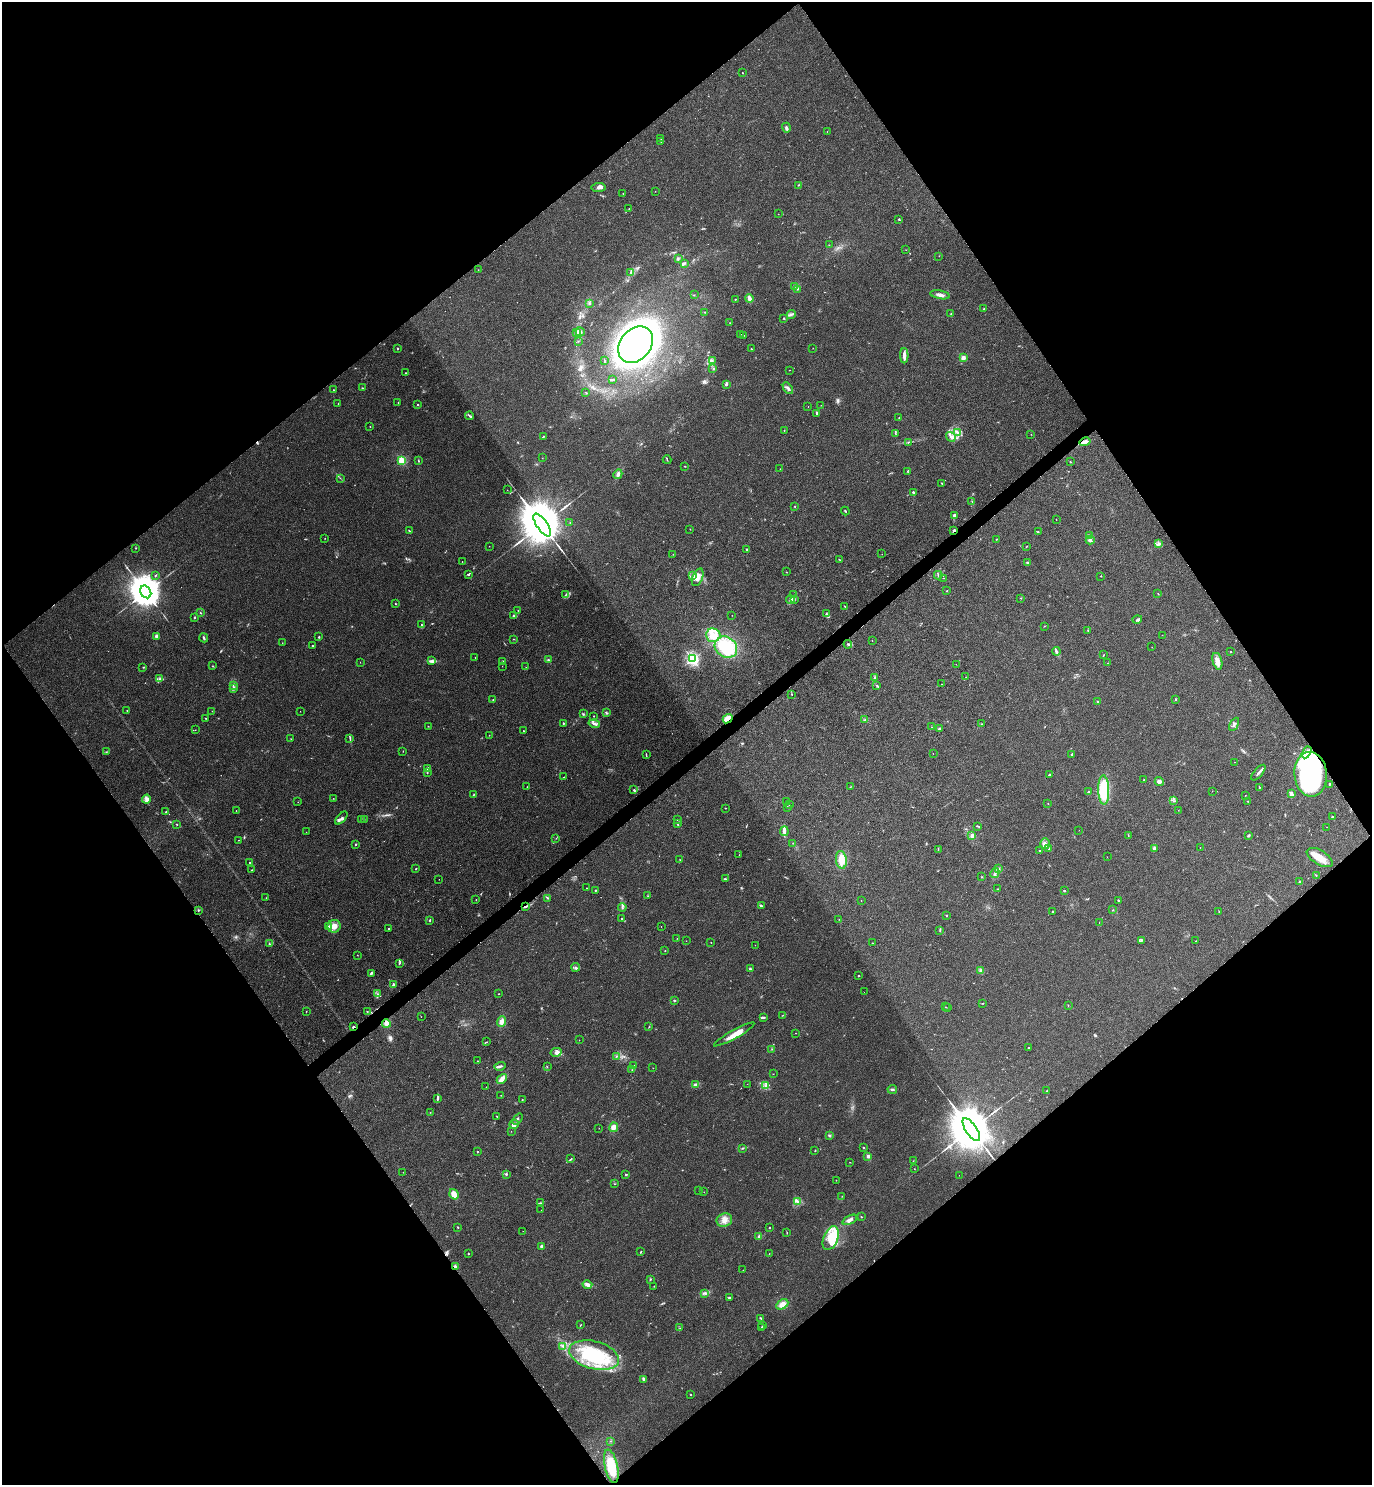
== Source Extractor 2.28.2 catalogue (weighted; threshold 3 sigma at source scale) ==
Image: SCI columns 172-5648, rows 9-5940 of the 5947 x 5950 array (HDU 1 of 3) = the unmasked area's bounding box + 8 px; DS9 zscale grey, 4 x 4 block average (1 PNG px = mean of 4 x 4 image px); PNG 1374 x 1487 px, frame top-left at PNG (2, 2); each listed source drawn as its Kron ellipse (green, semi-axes under 4 px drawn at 4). Shown black and unused: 50% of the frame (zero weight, under 3 of 4 exposures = <1% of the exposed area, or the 3 px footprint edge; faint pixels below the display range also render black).
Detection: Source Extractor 2.28.2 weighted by HDU 2 'WHT'. Background 0.0531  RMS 0.0053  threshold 0.0238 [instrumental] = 3 sigma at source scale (4.5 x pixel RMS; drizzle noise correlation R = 1.50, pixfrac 1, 0.05/0.05 arcsec/px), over >= 5 px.
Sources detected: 520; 11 too faint to see at this stretch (4 x 4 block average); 11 inside a brighter object's white glare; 7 cosmic-ray / hot-pixel residue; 6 long thin detections or spike segments (spike, bleed or trail) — neither listed nor drawn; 24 coinciding with a brighter row at this scale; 36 inside a brighter listed object's ellipse — not listed separately; the other 425 listed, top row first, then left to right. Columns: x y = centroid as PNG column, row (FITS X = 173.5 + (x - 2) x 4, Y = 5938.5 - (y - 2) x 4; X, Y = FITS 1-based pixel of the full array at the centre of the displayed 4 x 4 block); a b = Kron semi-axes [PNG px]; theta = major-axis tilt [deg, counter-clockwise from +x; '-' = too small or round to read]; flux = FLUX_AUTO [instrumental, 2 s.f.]
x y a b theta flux
743 73 2 2 - 1.2
786 128 5 2 - 7.4
827 132 2 2 - 0.97
661 139 2 2 - 0.84
661 141 2 2 - 1.6
798 185 2 2 - 1.6
598 187 7 3 6 9.4
655 191 2 2 - 0.58
623 193 2 2 - 1.5
629 208 2 2 - 0.78
778 214 2 2 - 0.81
899 219 2 2 - 2.6
829 245 2 2 - 0.72
906 250 2 2 - 0.77
939 256 2 2 - 0.77
678 259 2 2 - 1.9
684 263 3 2 - 3.6
478 270 2 2 - 1
631 272 3 3 - 5
794 286 2 2 - 2.5
798 289 2 2 - 1.3
694 295 2 2 - 0.96
940 295 10 3 -10 13
735 299 2 2 - 1.5
749 299 4 3 - 15
589 303 2 2 - 2.9
983 309 2 2 - 2.4
705 312 2 2 - 1.2
951 314 2 2 - 1.6
791 315 4 2 - 6.1
784 318 2 2 - 2.8
730 323 2 2 - 0.79
580 332 5 3 - 7.3
577 333 3 2 - 4
741 334 2 2 - 0.76
743 335 2 2 - 2
578 341 2 2 - 1.2
636 345 20 15 49 1500
397 348 2 2 - 2
813 348 2 2 - 0.68
751 349 2 2 - 7.8
904 356 7 3 -88 13
963 357 2 2 - 79
604 361 3 2 - 3.8
712 361 3 2 - 2.2
713 369 2 2 - 1.5
790 370 2 2 - 0.99
406 373 2 2 - 1.4
613 380 3 2 - 4.2
726 384 3 2 - 5.4
362 388 2 2 - 2.4
788 388 6 3 -57 8.2
334 390 2 2 - 1.3
585 392 2 2 - 0.85
398 402 2 2 - 1
338 403 2 2 - 1.2
418 404 2 2 - 1.8
821 405 2 2 - 0.73
808 407 2 2 - 0.62
817 413 3 2 - 3.6
469 416 4 2 - 3.4
899 417 2 2 - 1.2
370 427 2 2 - 1.4
784 430 2 2 - 1.5
958 433 3 2 - 6.2
895 434 2 2 - 1.1
1031 434 2 2 - 1.1
543 437 2 2 - 2.1
951 437 5 4 - 10
908 442 3 2 - 2.6
1085 442 5 2 - 19
542 458 2 2 - 0.72
401 460 2 2 - 230
667 460 4 2 - 2.5
418 461 2 2 - 2.9
1070 462 3 2 - 1.4
684 466 2 2 - 0.9
780 469 2 2 - 0.93
907 471 2 2 - 1.2
618 474 5 3 - 8.2
340 478 2 2 - 0.76
942 483 3 2 - 1.6
507 490 2 2 - 0.84
914 493 3 2 - 3.5
972 502 2 2 - 1.9
795 506 2 2 - 1.7
845 511 4 2 - 2.7
954 515 3 2 - 6.8
1056 520 2 2 - 0.94
570 523 2 2 - 1.8
542 525 13 5 -55 37000
690 529 2 2 - 1.3
954 530 4 2 - 4.3
409 531 3 2 - 2.3
1038 532 2 2 - 1.7
1089 536 4 3 - 6.3
325 538 2 2 - 0.96
996 539 2 2 - 1.5
1090 540 4 3 - 7
1159 544 4 3 - 7.4
489 546 2 2 - 0.68
1026 546 2 2 - 0.85
136 548 3 2 - 1.5
747 549 2 2 - 2.6
673 554 2 2 - 0.78
882 554 2 2 - 0.79
839 559 2 2 - 1.8
462 561 2 2 - 2.2
1027 563 3 2 - 4
786 572 2 2 - 0.66
468 575 2 2 - 3
938 575 4 2 - 3.9
155 576 2 2 - 2.2
693 576 3 2 - 4
1101 576 2 2 - 4.2
698 577 9 5 68 21
943 578 2 2 - 0.94
947 591 2 2 - 3.2
146 592 7 5 -57 13000
1158 594 2 2 - 1.3
565 595 2 2 - 1.3
793 595 2 2 - 0.75
1021 598 2 2 - 1.6
790 599 4 3 - 6.3
794 600 2 2 - 1.3
395 604 2 2 - 1.8
845 606 3 2 - 1.7
518 610 2 2 - 1.4
201 613 2 2 - 1.5
826 614 3 2 - 4
732 615 2 2 - 0.68
513 616 2 2 - 2.3
195 617 2 2 - 3.7
1137 619 5 3 - 5.6
422 625 2 2 - 2.8
1044 626 2 2 - 1.6
1088 630 2 2 - 1.8
713 635 7 7 - 31
1162 635 2 2 - 0.61
156 636 3 3 - 7.1
319 637 2 2 - 8.1
204 638 4 2 - 6.1
513 639 2 2 - 1
872 641 2 2 - 1
282 643 2 2 - 0.74
848 644 4 2 - 4.6
312 646 2 2 - 4.7
726 647 12 10 -36 140
1152 647 2 2 - 0.77
1056 651 4 2 - 5.2
1230 652 2 2 - 2
1103 655 2 2 - 1.4
475 657 2 2 - 0.88
692 659 2 2 - 580
548 660 2 2 - 3.4
432 661 3 2 - 5
502 661 2 2 - 5.9
1217 661 8 4 -75 23
360 662 2 2 - 0.61
1108 663 2 2 - 1
956 664 2 2 - 0.56
212 666 2 2 - 1.3
502 666 2 2 - 0.51
143 667 2 2 - 1.7
526 667 2 2 - 0.9
966 677 2 2 - 1
874 678 4 2 - 4.7
159 679 3 2 - 3.9
942 684 2 2 - 0.87
233 685 2 2 - 1.4
877 686 3 2 - 3.5
234 689 4 2 - 4.2
792 694 2 2 - 1.3
1175 699 2 2 - 2.3
493 700 3 2 - 2.2
1098 702 2 2 - 2.7
127 710 2 2 - 1.3
212 711 2 2 - 0.75
300 711 2 2 - 0.56
606 712 3 2 - 2.6
583 714 3 2 - 2.8
594 716 2 2 - 2.2
206 718 2 2 - 1.2
728 719 5 3 - 39
865 720 4 2 - 3.4
563 723 3 2 - 2.1
594 724 5 2 - 8.5
981 724 3 2 - 1.5
1234 724 7 3 59 6.4
428 726 2 2 - 1
932 727 2 2 - 1.2
939 729 2 2 - 17
195 730 2 2 - 0.66
524 731 2 2 - 1.3
489 735 2 2 - 1.9
291 739 2 2 - 1.2
350 739 4 2 - 3.4
403 751 2 2 - 0.73
106 752 2 2 - 1.5
1307 752 6 4 60 16
933 753 2 2 - 0.56
646 754 4 2 - 2.2
1072 754 2 2 - 3.1
1235 762 2 2 - 0.64
428 768 3 2 - 6.1
427 773 4 2 - 2.3
1258 773 9 2 49 10
1311 774 22 16 -85 460
1049 775 2 2 - 14
564 777 2 2 - 1.3
1144 780 2 2 - 1.2
1159 782 4 4 - 13
1330 784 2 2 - 2.1
527 787 2 2 - 0.93
850 787 2 2 - 0.75
1259 787 2 2 - 2.2
634 790 2 2 - 1.9
1104 790 15 5 -89 160
1212 791 2 2 - 0.7
1088 792 3 2 - 2
1291 794 3 3 - 15
473 795 3 2 - 2
1245 795 2 2 - 0.76
333 798 2 2 - 0.95
146 799 4 3 - 9.8
786 801 2 2 - 0.65
1173 801 2 2 - 1.1
1248 801 2 2 - 1.4
298 802 2 2 - 0.81
1048 803 2 2 - 1.4
789 804 2 2 - 2.6
788 807 2 2 - 3.1
725 808 2 2 - 1.4
1178 810 2 2 - 0.67
236 811 2 2 - 1.8
166 812 2 2 - 1.1
1333 816 2 2 - 1.8
341 818 8 3 48 9
361 819 2 2 - 0.87
364 819 2 2 - 1.2
677 819 2 2 - 2.2
177 824 2 2 - 3.7
677 824 2 2 - 3.7
978 826 3 2 - 2.5
1327 827 2 2 - 0.53
1079 830 2 2 - 0.42
784 831 5 4 - 7.6
306 832 2 2 - 0.9
1128 835 3 2 - 2.1
1248 835 3 2 - 3.6
972 836 4 3 - 9.3
556 838 2 2 - 0.76
238 840 2 2 - 1.1
793 843 2 2 - 0.97
1045 844 5 4 - 12
355 845 2 2 - 3.5
1200 847 2 2 - 1.1
1154 848 3 3 - 5.4
1049 849 3 2 - 2
938 850 2 2 - 1.6
1039 851 2 2 - 5.5
739 855 2 2 - 0.69
1107 857 2 2 - 0.61
1320 858 14 7 -31 40
680 860 3 2 - 1.6
841 860 9 5 -82 42
250 862 2 2 - 1.9
416 869 2 2 - 2.1
999 869 4 2 - 3.8
252 870 2 2 - 1.6
995 873 5 2 - 6.6
1316 876 2 2 - 0.91
982 877 2 2 - 1.3
439 879 2 2 - 0.67
725 879 3 2 - 2.3
1300 882 2 2 - 1.9
586 888 2 2 - 1.7
997 889 2 2 - 2.1
595 890 2 2 - 1.9
1064 891 2 2 - 10
648 896 2 2 - 1
266 898 2 2 - 0.84
548 898 2 2 - 2.1
476 899 2 2 - 1.1
1118 900 2 2 - 8.9
861 901 2 2 - 0.81
526 906 4 2 - 4.9
761 906 3 2 - 2.9
622 907 4 2 - 5
198 910 2 2 - 2.2
1113 910 2 2 - 1.2
1219 911 2 2 - 0.73
1053 912 2 2 - 10
947 915 2 2 - 1.8
622 918 2 2 - 1.5
839 919 2 2 - 1.1
430 920 2 2 - 3
1099 922 2 2 - 0.93
328 926 2 2 - 29
334 926 6 6 - 29
661 926 2 2 - 0.7
389 929 2 2 - 2
940 931 2 2 - 1.2
677 938 2 2 - 0.83
1142 940 2 2 - 1.2
686 941 2 2 - 0.49
1196 941 3 2 - 0.73
711 942 2 2 - 2.3
872 943 2 2 - 2.4
269 944 3 2 - 2
755 945 2 2 - 0.6
665 951 2 2 - 1.2
357 955 2 2 - 0.79
399 963 3 2 - 2.7
576 967 4 2 - 5.1
750 969 3 3 - 3.5
980 971 3 2 - 3.4
371 973 3 2 - 5.4
858 976 2 2 - 2.4
393 985 3 2 - 9.5
864 992 2 2 - 0.33
377 994 2 2 - 1.6
498 994 2 2 - 1
674 1000 4 2 - 2
982 1003 2 2 - 1.8
1068 1005 2 2 - 1.4
946 1007 2 2 - 1.4
948 1008 2 2 - 0.68
306 1011 2 2 - 0.88
367 1011 2 2 - 1.4
782 1015 2 2 - 1
421 1017 2 2 - 0.72
764 1017 3 2 - 4.6
501 1021 5 3 - 16
386 1023 4 4 - 13
353 1027 2 2 - 6.1
649 1027 2 2 - 1.5
795 1033 2 2 - 1.2
734 1034 23 3 29 34
579 1040 2 2 - 0.68
486 1042 2 2 - 1.3
1028 1048 2 2 - 1.6
772 1049 2 2 - 1.6
556 1052 6 4 13 9.9
616 1056 2 2 - 2.1
477 1061 2 2 - 0.87
634 1065 2 2 - 1.9
500 1066 6 2 16 6.3
547 1067 2 2 - 0.84
653 1068 2 2 - 0.84
632 1070 2 2 - 1.3
773 1074 2 2 - 0.85
502 1079 6 3 46 19
747 1084 2 2 - 0.69
696 1085 4 3 - 8
766 1085 3 2 - 6.1
486 1087 2 2 - 0.72
892 1089 5 2 - 4.1
1046 1091 2 2 - 1.1
501 1095 2 2 - 1.4
438 1098 4 2 - 5.8
522 1100 2 2 - 1.8
430 1112 2 2 - 1.1
497 1116 2 2 - 0.96
517 1119 6 2 51 4.9
514 1124 5 3 - 9
614 1127 5 4 - 19
599 1128 2 2 - 0.71
971 1130 13 5 -56 35000
511 1131 2 2 - 0.67
829 1135 3 2 - 3.2
864 1147 2 2 - 1.7
742 1148 3 2 - 2.3
815 1150 2 2 - 1.5
477 1151 2 2 - 1.4
868 1156 2 2 - 40
571 1159 3 2 - 3.2
913 1161 2 2 - 0.67
850 1162 2 2 - 1.3
914 1169 2 2 - 0.97
403 1172 2 2 - 0.85
506 1174 3 2 - 4.9
626 1174 2 2 - 3.1
959 1175 2 2 - 0.73
836 1180 2 2 - 1.2
615 1184 2 2 - 1.2
699 1191 2 2 - 0.51
704 1192 2 2 - 0.57
454 1194 5 4 - 27
842 1196 2 2 - 1.2
797 1202 4 3 - 7.4
540 1203 2 2 - 2.3
541 1210 2 2 - 0.32
861 1217 2 2 - 1.7
724 1220 8 6 20 22
850 1220 8 3 26 11
458 1227 2 2 - 2.7
769 1228 2 2 - 4.8
523 1231 2 2 - 0.58
787 1233 3 2 - 1.4
759 1236 2 2 - 9.9
831 1238 12 7 68 66
542 1246 2 2 - 35
641 1252 2 2 - 2.1
468 1254 2 2 - 1.6
769 1254 2 2 - 0.74
455 1266 2 2 - 4.1
743 1270 2 2 - 0.83
650 1279 2 2 - 2.4
587 1285 5 3 - 11
654 1286 2 2 - 1.1
705 1293 4 2 - 5.3
729 1298 4 2 - 2.8
782 1304 6 4 30 23
761 1318 3 2 - 2.9
581 1325 2 2 - 1.3
763 1325 2 2 - 1.8
761 1327 2 2 - 1.9
680 1328 2 2 - 0.66
563 1346 4 2 - 5.8
594 1355 25 13 -15 230
643 1379 4 3 - 4.3
691 1395 2 2 - 1.2
610 1441 2 2 - 1.1
611 1466 17 6 -78 91
Overlapping masked pixels (flux is a lower limit): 7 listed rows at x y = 1085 442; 954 530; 728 719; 1311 774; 526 906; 353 1027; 455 1266
Diffuse or blended objects may show on this block-average render without a row.